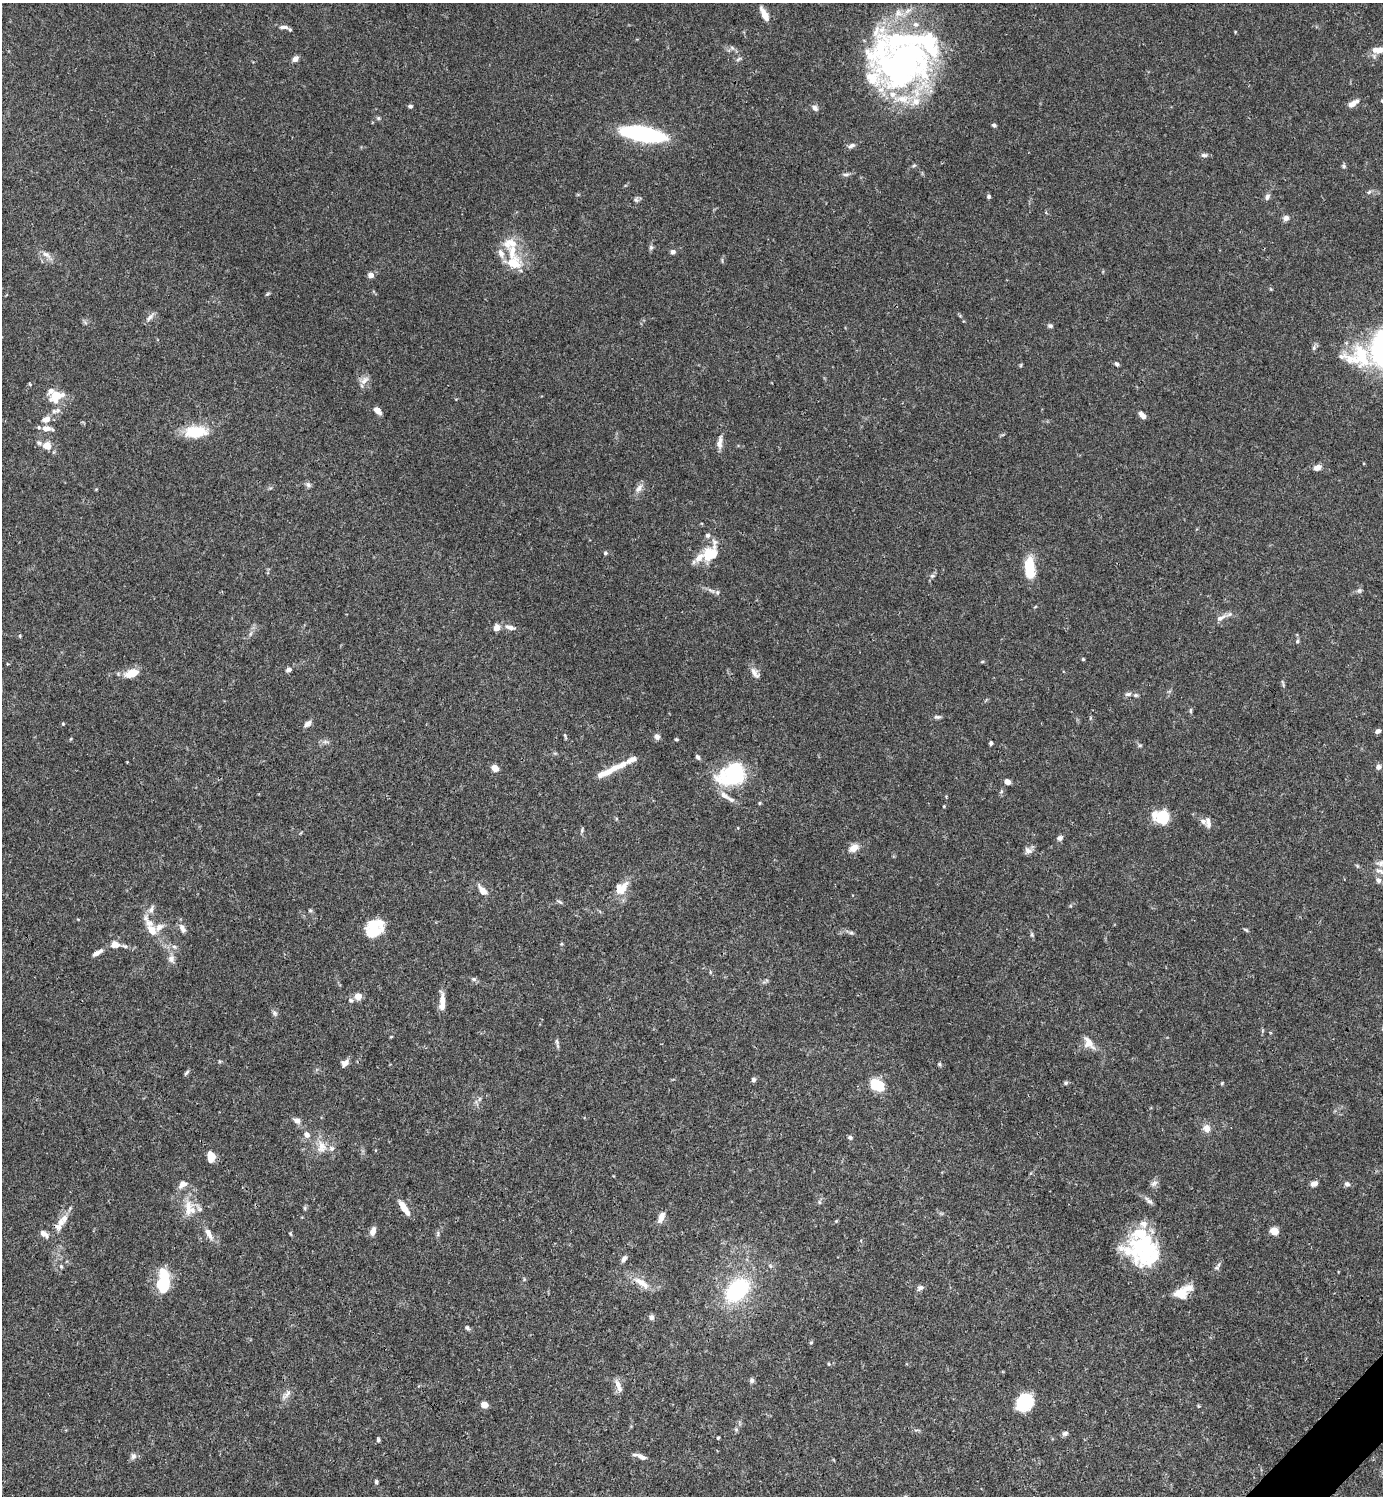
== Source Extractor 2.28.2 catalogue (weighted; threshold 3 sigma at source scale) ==
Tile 6 of 4 x 4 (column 2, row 2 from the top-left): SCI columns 1681-3061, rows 2991-4484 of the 5982 x 5983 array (HDU 1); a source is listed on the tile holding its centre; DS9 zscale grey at full resolution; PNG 1385 x 1498 px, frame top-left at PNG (2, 3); no overlay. Shown black and unused: <1% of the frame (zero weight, under 3 of 4 exposures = <1% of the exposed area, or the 3 px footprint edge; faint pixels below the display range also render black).
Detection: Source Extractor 2.28.2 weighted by HDU 2 'WHT'; one run over the whole footprint, this tile lists its part. Background 0.0643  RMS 0.0032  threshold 0.0143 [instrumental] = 3 sigma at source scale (4.5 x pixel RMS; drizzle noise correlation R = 1.50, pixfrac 1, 0.05/0.05 arcsec/px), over >= 5 px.
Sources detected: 217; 10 inside a brighter object's white glare — not listed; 32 inside a brighter listed object's ellipse — not listed separately; the other 175 listed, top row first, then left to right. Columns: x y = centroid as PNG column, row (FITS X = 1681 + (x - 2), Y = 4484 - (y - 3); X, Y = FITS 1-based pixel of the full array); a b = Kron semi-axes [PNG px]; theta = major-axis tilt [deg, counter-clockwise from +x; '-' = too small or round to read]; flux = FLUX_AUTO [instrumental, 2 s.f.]
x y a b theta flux
898 13 11 11 - 2.8
764 14 18 6 -64 3.2
284 27 16 5 -4 1.3
732 48 7 4 -19 0.69
1378 50 18 8 -1 3
295 59 8 6 47 1.3
739 59 9 4 28 0.62
902 61 80 28 -19 57
902 99 29 12 -4 8.9
1382 101 5 4 - 0.39
1353 103 15 6 31 2
410 106 6 5 - 0.61
815 108 8 6 -48 1.1
378 118 5 5 - 0.5
994 125 5 4 - 0.65
643 134 33 10 -10 58
851 146 10 5 19 1.1
1204 155 8 5 -4 1
914 166 6 4 3 0.44
1344 166 6 5 - 0.52
846 174 10 4 4 0.75
1369 192 6 5 - 0.6
989 196 5 5 - 0.6
1267 197 9 6 68 1.1
636 199 7 7 - 0.74
1286 218 7 6 - 1.4
509 243 21 15 3 5.9
651 248 7 5 70 0.64
673 252 6 5 - 1
46 254 15 7 -35 2
513 263 19 16 -18 7.1
371 275 6 5 - 1.7
268 293 6 4 20 0.39
150 317 14 6 52 1.3
1050 326 7 5 -10 0.68
1357 357 124 46 20 59
1117 364 6 5 - 0.69
1021 365 6 3 71 0.35
364 380 15 7 50 2
55 399 20 12 17 4.5
377 411 9 6 -45 1.9
1142 415 9 5 -46 1.7
46 419 10 7 17 2.2
47 428 14 6 -6 2.4
193 431 27 16 -2 9.9
720 442 19 7 81 2.2
39 443 7 5 -43 0.68
47 446 7 6 - 4.1
1317 467 8 6 19 2.1
308 485 8 6 -46 0.78
639 488 14 7 57 1.7
96 489 5 3 - 0.26
605 553 5 5 - 0.52
709 554 21 15 83 6.8
1029 568 23 10 -86 9.4
932 576 7 5 -5 0.61
1359 590 7 6 - 0.71
717 592 7 6 - 0.71
1220 618 15 7 25 1.8
510 627 15 6 -16 1.9
496 628 7 6 - 2.2
250 634 7 4 71 0.6
20 636 5 4 - 0.34
1297 641 6 5 - 0.49
1083 659 3 3 - 0.37
289 670 6 5 - 1.2
132 673 16 8 16 5.3
755 673 17 8 -55 1.9
1128 694 9 5 9 0.9
1191 711 8 3 -90 0.48
937 717 10 5 -2 0.75
63 724 4 3 - 0.33
307 724 9 6 41 1.4
1378 731 6 4 33 1.1
565 735 8 3 -84 0.41
657 737 8 6 -36 1.2
676 739 5 3 - 0.37
325 742 9 4 -8 0.8
991 743 4 3 - 0.82
1140 745 5 5 - 0.47
698 757 6 5 - 0.75
1378 767 6 5 - 1.2
495 768 6 5 - 2.8
607 772 38 8 27 5.6
733 775 35 20 30 20
1007 782 6 5 - 2
759 803 5 3 - 0.32
944 806 4 3 - 0.27
1163 817 17 15 40 8.1
1208 823 14 7 -79 1.6
582 830 8 4 78 0.54
1060 838 8 6 24 0.9
854 848 11 7 33 3
1028 850 11 8 -29 1.4
1381 864 11 8 -16 1.7
1380 871 21 6 -21 2.3
1378 880 8 6 -45 1.1
621 888 17 12 48 5.4
482 890 14 7 -54 2.7
560 902 9 4 -35 0.54
151 909 13 7 70 1.6
310 910 5 5 - 0.45
374 927 20 15 51 11
182 928 12 7 -64 1.7
152 930 18 11 -55 4.1
1246 930 8 3 -29 0.41
851 933 7 4 0 0.59
1032 935 7 5 -89 0.6
115 944 11 9 1 2.4
561 944 4 4 - 0.35
174 947 7 5 -41 0.86
97 953 13 5 30 1.8
171 959 11 9 72 1.7
474 979 7 5 -3 0.72
358 996 5 5 - 5.3
351 1000 7 6 - 0.76
442 1002 23 6 -90 3.5
275 1013 8 6 -42 0.8
391 1037 5 3 - 0.28
557 1042 11 4 -80 0.74
1089 1043 20 11 -53 3.1
219 1061 5 3 - 0.33
345 1063 9 7 35 1.8
939 1064 6 4 -16 0.57
186 1073 9 3 50 0.55
753 1080 5 5 - 0.88
1066 1083 6 5 - 0.55
1222 1083 5 4 - 0.35
877 1085 16 11 -30 8.6
479 1099 7 4 71 0.57
297 1120 7 6 - 1.6
1207 1128 9 8 - 2.4
307 1135 10 7 -57 1.6
850 1137 5 5 - 0.66
321 1147 17 13 89 4.1
211 1157 8 6 -88 5.8
1154 1183 10 7 36 1.2
1314 1183 7 5 17 1.7
182 1184 13 8 31 1.9
1347 1184 7 6 - 0.96
1149 1201 14 6 -41 1.3
819 1202 6 4 -88 0.51
305 1208 6 4 -89 0.46
404 1208 18 7 -57 3.5
188 1209 27 10 88 4.7
661 1217 14 7 68 2.2
64 1218 12 9 70 2.3
836 1221 4 4 - 0.32
373 1231 9 6 70 2.1
1274 1231 6 6 - 4.7
44 1234 13 6 -41 1.7
209 1234 17 7 -62 2.5
1144 1248 45 24 -25 23
624 1259 9 5 59 1.2
61 1266 6 4 -69 0.46
641 1283 24 8 -34 4.4
161 1284 22 11 -74 10
920 1288 9 6 36 1
737 1290 24 15 43 30
1180 1294 16 13 10 5
651 1317 7 6 - 0.83
467 1328 7 5 -36 0.66
811 1343 5 5 - 0.43
829 1364 4 4 - 0.35
752 1380 7 6 - 0.76
617 1384 14 8 -79 2.1
286 1395 18 5 46 1.6
1024 1402 17 14 41 15
484 1405 7 6 - 2.5
1065 1433 8 6 16 0.86
718 1438 3 3 - 0.37
378 1440 5 4 - 0.57
133 1456 9 7 72 1.1
642 1457 12 6 -28 1.4
376 1482 6 4 -88 0.54
Overlapping masked pixels (flux is a lower limit): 1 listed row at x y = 404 1208
Isophote crosses this tile's border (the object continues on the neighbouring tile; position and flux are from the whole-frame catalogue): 5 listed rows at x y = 1378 50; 1382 101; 1357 357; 1381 864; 1380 871